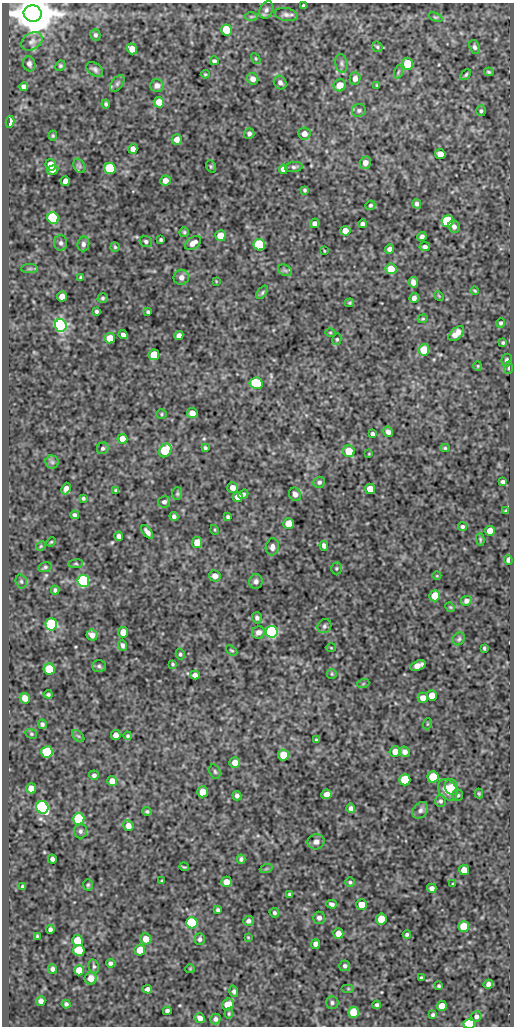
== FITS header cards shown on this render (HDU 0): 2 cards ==
NAXIS1  =                  512
NAXIS2  =                 1024

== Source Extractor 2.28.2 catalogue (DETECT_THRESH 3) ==
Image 512 x 1024 px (HDU 0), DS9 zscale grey, 1 PNG px = 1 image px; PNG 516 x 1028 px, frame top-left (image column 1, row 1024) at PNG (2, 3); each listed source drawn as its Kron ellipse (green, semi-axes under 4 px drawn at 4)
Background 47.5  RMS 0.54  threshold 1.62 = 3 sigma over >= 5 px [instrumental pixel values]
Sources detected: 277; all 277 listed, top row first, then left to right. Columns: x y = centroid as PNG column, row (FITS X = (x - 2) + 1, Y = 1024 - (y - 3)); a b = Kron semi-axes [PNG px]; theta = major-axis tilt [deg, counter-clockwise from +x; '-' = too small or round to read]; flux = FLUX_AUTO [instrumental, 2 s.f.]
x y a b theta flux
304 6 4 4 - 70
266 10 9 6 63 130
33 13 9 8 - 170000
286 14 11 6 -11 140
251 17 7 4 0 66
435 17 7 3 -20 48
226 30 5 5 - 1900
95 35 6 5 - 79
32 41 11 8 33 190
377 47 6 4 -46 58
475 47 7 5 -69 97
132 49 5 5 - 400
256 59 6 3 -59 36
214 61 4 4 - 80
341 63 9 6 -79 97
29 64 7 6 - 110
407 64 6 5 - 970
60 66 5 5 - 62
95 69 9 6 -35 110
398 72 7 4 71 60
489 72 5 3 - 56
205 74 4 3 - 41
466 75 6 4 46 57
355 78 6 5 - 210
253 79 6 5 - 220
117 83 9 5 53 99
280 83 7 6 - 150
340 85 6 6 - 380
377 85 3 3 - 37
24 86 4 4 - 120
157 86 6 6 - 210
159 102 5 5 - 600
106 104 4 3 - 61
359 110 7 6 - 87
481 111 5 5 - 65
10 122 6 3 78 460
249 134 5 5 - 100
304 134 6 6 - 230
53 136 5 4 - 45
177 139 5 5 - 250
133 149 5 4 - 260
440 154 5 5 - 390
365 163 6 5 - 220
51 165 6 5 - 550
79 166 7 5 -60 85
211 166 6 5 - 49
294 167 9 5 7 89
110 168 6 5 - 2500
283 169 4 4 - 150
53 170 6 4 26 150
165 180 5 5 - 220
65 181 5 4 - 200
305 190 4 3 - 55
417 204 5 4 - 100
370 205 5 4 - 70
53 218 6 5 - 5100
447 221 6 5 - 3400
314 223 5 4 - 150
362 224 4 4 - 91
454 227 6 5 - 140
345 231 5 5 - 340
184 232 5 4 - 58
220 236 5 5 - 540
422 237 5 4 - 110
161 240 3 3 - 59
146 241 6 5 - 82
61 243 7 6 - 110
193 243 9 5 36 230
83 244 7 6 - 120
259 245 6 5 - 4400
115 247 5 4 - 45
425 247 5 4 - 110
390 249 4 4 - 150
324 251 3 2 - 27
29 269 8 4 0 69
391 269 5 5 - 570
285 270 7 5 -29 84
181 277 7 7 - 180
81 278 4 3 - 61
216 281 3 2 - 25
413 282 5 4 - 170
475 290 4 3 - 40
262 292 8 4 53 61
62 296 5 5 - 280
439 296 5 4 - 30
103 298 5 5 - 73
414 298 5 4 - 150
350 303 4 3 - 45
96 311 4 3 - 65
148 312 3 3 - 59
423 319 5 4 - 38
501 323 4 4 - 59
61 325 6 6 - 11000
330 332 5 3 - 34
456 334 9 5 43 320
123 335 5 4 - 120
179 335 5 4 - 130
110 338 5 5 - 460
337 339 6 4 76 47
503 343 3 3 - 51
424 350 5 5 - 1100
154 355 5 5 - 1000
507 360 6 5 - 88
478 366 4 4 - 37
508 368 6 4 87 52
256 383 7 5 -10 2000
192 413 5 5 - 340
161 414 5 4 - 46
388 432 5 4 - 140
372 434 4 3 - 78
122 439 5 5 - 370
103 448 6 5 - 74
205 448 4 4 - 62
445 448 4 4 - 49
165 450 7 5 55 1800
349 451 6 5 - 750
369 454 3 2 - 24
52 462 6 6 - 87
319 482 6 5 - 82
503 482 4 3 - 80
66 488 6 4 67 150
233 488 5 5 - 250
370 489 5 5 - 440
116 490 4 3 - 59
177 494 6 5 - 56
243 494 5 4 - 71
295 494 7 6 - 170
238 497 5 5 - 250
83 498 3 3 - 55
164 502 6 5 - 95
506 511 4 3 - 57
75 515 4 4 - 93
174 516 4 4 - 91
228 517 4 3 - 63
288 524 5 5 - 590
462 527 4 4 - 63
215 530 5 3 - 33
490 531 5 5 - 340
147 532 8 4 -53 150
119 536 4 4 - 140
480 539 6 4 -85 50
51 542 5 3 - 38
197 543 5 5 - 440
41 546 5 4 - 41
324 546 5 4 - 120
272 547 8 6 79 180
508 560 5 4 - 160
76 564 7 4 7 50
45 567 7 5 15 66
336 568 6 5 - 53
215 576 6 5 - 270
437 576 4 3 - 27
21 581 7 5 -74 68
83 581 6 6 - 7600
256 582 7 7 - 150
55 590 4 3 - 70
435 596 5 5 - 870
466 601 5 4 - 130
450 607 5 4 - 37
257 618 6 5 - 100
51 624 6 6 - 4100
324 626 7 6 - 88
123 632 5 5 - 420
258 632 6 6 - 180
272 632 6 6 - 9500
92 635 6 5 - 210
459 639 7 5 57 66
123 645 6 4 -77 100
331 648 5 3 - 33
484 648 4 3 - 46
232 650 6 4 -35 41
180 654 5 4 - 61
173 664 4 3 - 44
99 666 7 6 - 79
418 666 8 4 20 300
49 669 5 5 - 1300
332 674 5 4 - 45
195 675 5 4 - 150
363 684 6 4 19 42
48 694 4 3 - 58
432 696 5 5 - 540
25 698 5 5 - 370
423 698 5 5 - 250
42 724 5 4 - 82
427 724 5 3 - 30
31 734 6 4 -21 53
116 735 5 4 - 220
78 736 7 4 -44 62
128 736 4 4 - 56
316 740 3 3 - 48
47 752 6 6 - 2400
395 752 5 5 - 260
405 752 5 5 - 160
283 755 5 5 - 740
235 763 5 5 - 270
215 772 7 5 -72 71
94 775 5 4 - 95
433 777 5 5 - 1400
405 780 5 5 - 1500
112 781 5 5 - 280
451 787 8 6 -69 280
31 788 5 5 - 370
448 790 11 8 -55 500
203 792 5 5 - 520
327 794 5 4 - 250
479 794 5 4 - 42
458 795 6 5 - 71
237 796 4 4 - 100
441 801 6 5 - 74
42 807 6 6 - 9400
351 808 5 4 - 130
420 810 9 7 49 130
147 811 4 4 - 55
79 819 6 5 - 3300
128 826 5 5 - 280
80 831 7 6 - 100
316 842 8 7 - 170
52 859 4 4 - 110
241 859 4 4 - 74
184 867 5 2 - 46
266 869 6 4 19 53
464 870 5 5 - 360
162 881 3 2 - 32
226 882 5 5 - 370
350 882 5 4 - 56
453 884 3 2 - 37
88 885 6 5 - 57
22 886 3 3 - 48
432 888 5 4 - 150
290 894 3 3 - 59
331 904 5 4 - 100
362 904 5 5 - 450
218 910 4 4 - 73
274 913 5 4 - 67
319 918 6 6 - 120
381 919 5 5 - 950
248 921 5 5 - 110
192 923 6 5 - 3900
464 927 5 5 - 950
50 930 4 4 - 110
338 934 5 5 - 360
407 935 4 3 - 63
37 936 3 3 - 37
248 937 3 3 - 32
146 939 5 5 - 360
200 939 6 5 - 92
78 941 5 5 - 930
315 944 5 4 - 160
79 950 6 5 - 1800
140 950 5 5 - 610
110 963 4 4 - 86
94 966 7 5 -79 70
345 966 5 5 - 100
52 969 5 4 - 95
190 969 5 4 - 37
79 970 5 5 - 440
91 978 6 6 - 360
421 978 3 3 - 56
488 984 5 4 - 130
439 986 3 3 - 48
147 989 5 4 - 150
348 989 6 4 0 48
234 991 6 4 -74 98
41 1001 5 4 - 150
332 1003 6 6 - 88
66 1004 4 4 - 77
228 1005 6 5 - 890
377 1005 4 4 - 80
442 1006 5 5 - 390
167 1011 4 4 - 110
354 1012 5 5 - 1200
229 1014 5 4 - 51
433 1015 4 4 - 67
476 1016 5 5 - 100
200 1018 5 4 - 230
215 1019 5 5 - 110
469 1024 6 5 - 3600
At the frame edge (FLAGS 8, measured only in part): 2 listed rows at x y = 33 13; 469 1024